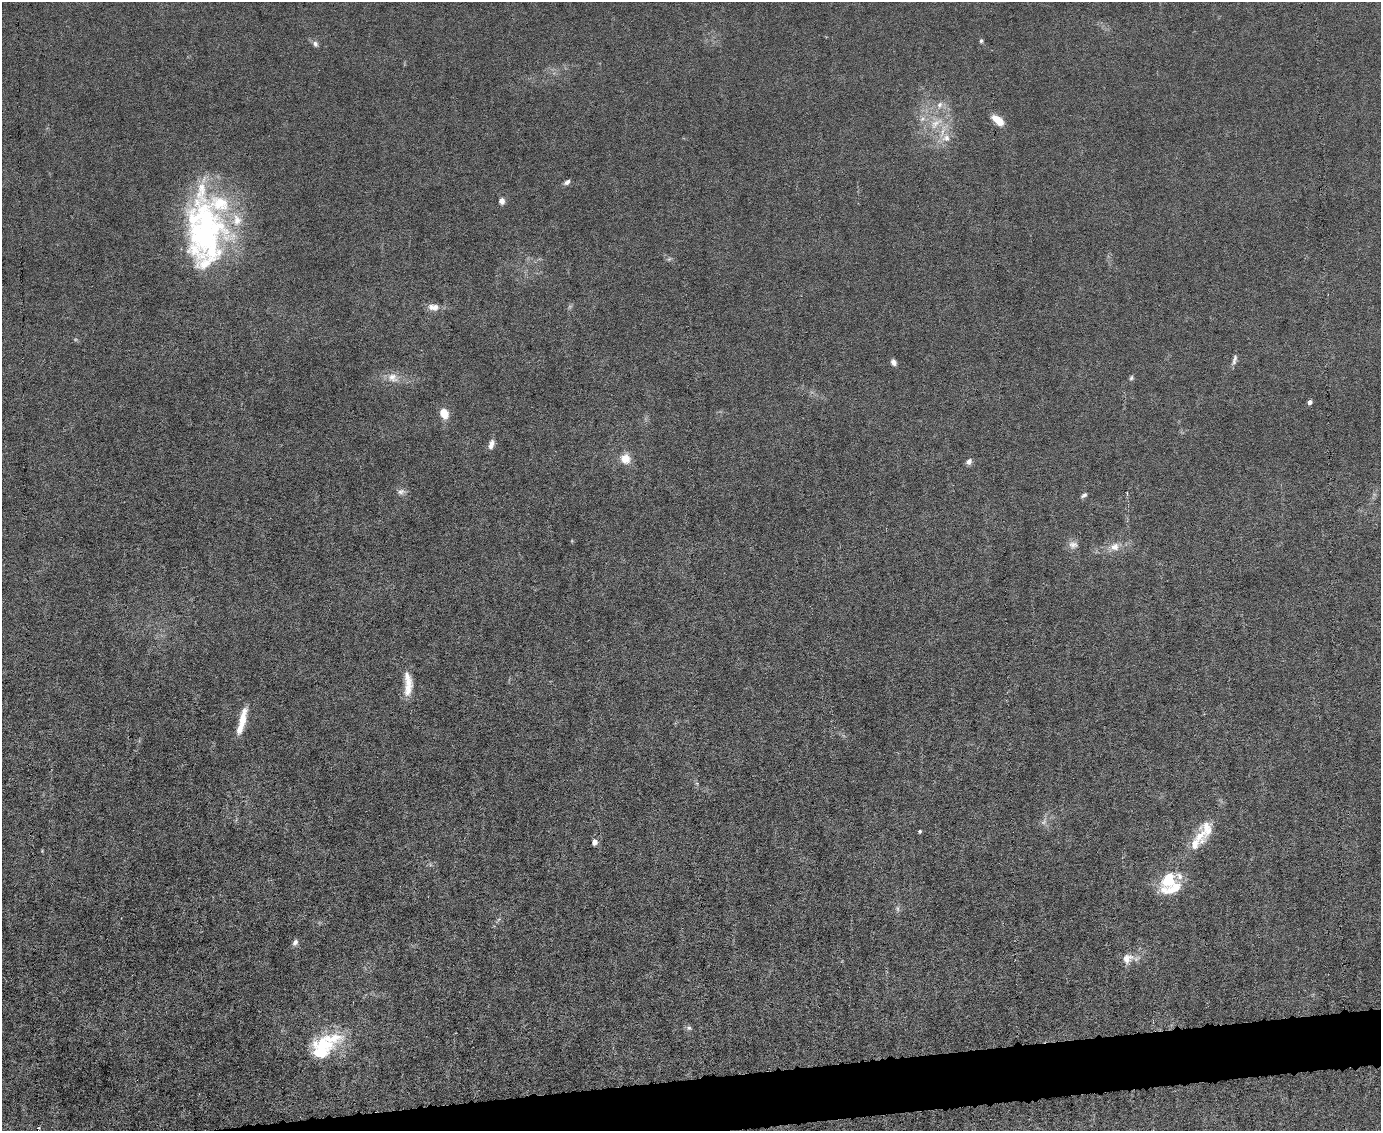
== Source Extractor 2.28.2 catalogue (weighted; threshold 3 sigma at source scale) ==
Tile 5 of 3 x 4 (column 2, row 2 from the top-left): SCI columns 1610-2988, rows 2261-3389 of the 4491 x 4519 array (HDU 1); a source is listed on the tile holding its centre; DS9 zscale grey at full resolution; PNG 1383 x 1133 px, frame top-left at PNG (2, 2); no overlay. Shown black and unused: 3% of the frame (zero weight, under 6 of 12 exposures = <1% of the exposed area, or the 3 px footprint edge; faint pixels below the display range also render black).
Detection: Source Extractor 2.28.2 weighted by HDU 2 'WHT'; one run over the whole footprint, this tile lists its part. Background 0.0159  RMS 0.0032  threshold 0.0131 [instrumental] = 3 sigma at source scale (4.09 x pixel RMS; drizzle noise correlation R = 1.36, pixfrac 0.8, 0.05/0.05 arcsec/px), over >= 5 px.
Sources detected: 49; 1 too faint to see at this stretch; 1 inside a brighter object's white glare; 1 cosmic-ray / hot-pixel residue — not listed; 10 inside a brighter listed object's ellipse — not listed separately; the other 36 listed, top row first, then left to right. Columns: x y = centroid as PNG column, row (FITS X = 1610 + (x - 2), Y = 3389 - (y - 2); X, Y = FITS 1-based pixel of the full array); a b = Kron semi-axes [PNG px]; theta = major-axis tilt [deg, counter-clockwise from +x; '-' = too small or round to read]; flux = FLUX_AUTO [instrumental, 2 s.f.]
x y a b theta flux
981 41 6 4 75 0.49
315 44 8 7 - 1
939 105 11 8 69 1.8
922 119 8 5 45 0.92
998 120 13 7 -40 5
936 123 25 10 35 5.9
946 138 11 10 - 2.6
567 182 8 5 38 0.94
502 201 7 6 - 1.5
205 233 87 42 -87 80
669 259 5 5 - 0.54
434 307 16 9 -5 2.4
1234 360 15 5 75 1.2
893 362 8 6 -60 1.2
393 377 15 11 -37 3.1
1131 378 7 5 73 0.56
1310 402 5 4 - 1.1
444 413 9 7 -63 5.6
491 445 12 6 73 1.7
625 459 12 11 - 3.6
969 462 8 7 - 1.2
401 492 11 7 13 1.3
1084 495 9 5 33 0.75
1073 545 14 10 -7 1.8
1115 547 11 9 14 2.7
408 688 26 10 83 4.7
242 720 26 8 78 5.7
920 831 4 3 - 0.41
1200 836 25 15 37 5.9
594 842 5 4 - 2.2
1168 880 24 14 59 10
897 909 8 4 -81 0.7
295 942 7 6 - 1.2
1127 958 17 13 34 3.3
689 1028 8 6 -13 0.72
323 1044 31 14 -9 11